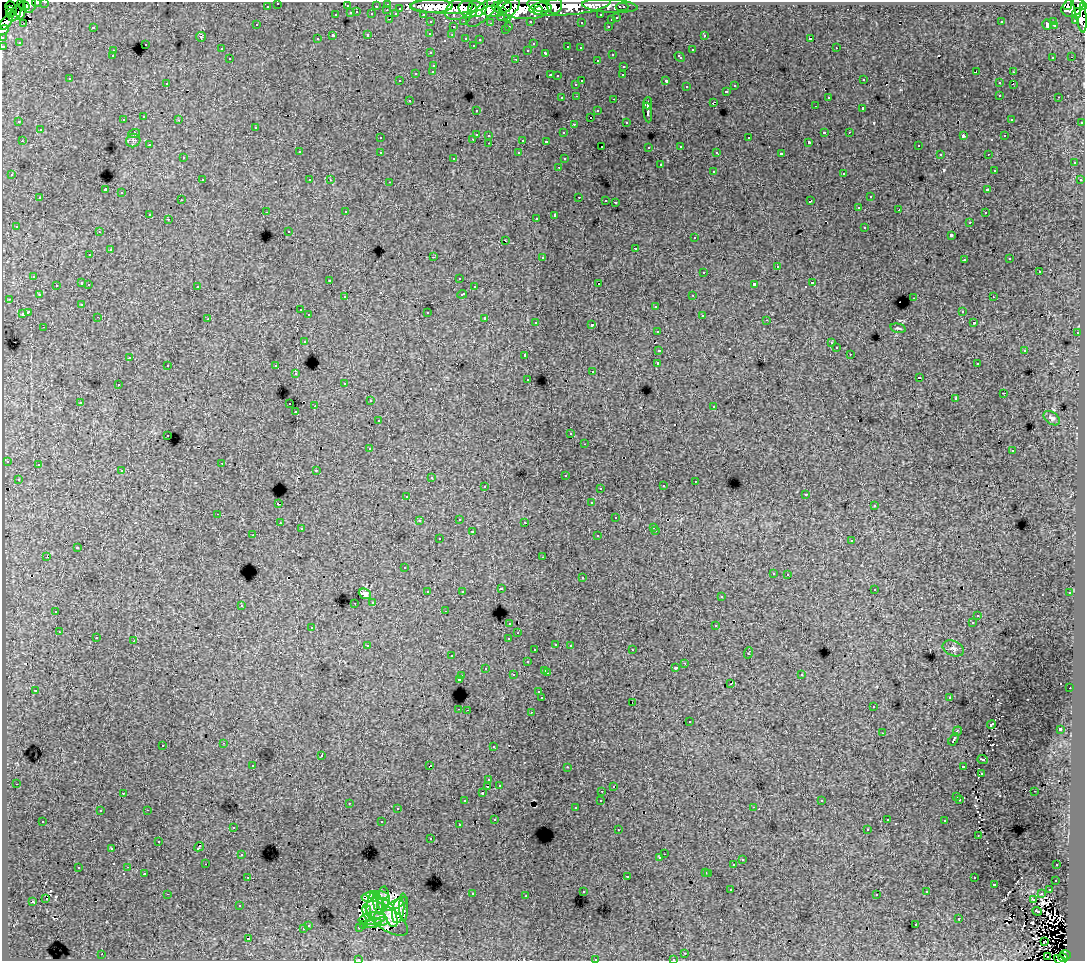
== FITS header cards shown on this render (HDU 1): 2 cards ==
NAXIS1  =                 1083
NAXIS2  =                  959

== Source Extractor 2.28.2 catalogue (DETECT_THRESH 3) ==
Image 1083 x 959 px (HDU 1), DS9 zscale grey, 1 PNG px = 1 image px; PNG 1087 x 963 px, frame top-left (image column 1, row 959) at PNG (2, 2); each listed source drawn as its Kron ellipse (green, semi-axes under 4 px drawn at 4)
Background 161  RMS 1.3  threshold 3.95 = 3 sigma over >= 5 px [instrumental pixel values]
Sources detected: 577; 5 with non-positive FLUX_AUTO (blend fragments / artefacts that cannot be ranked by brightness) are neither listed nor drawn; of the other 572, the 500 brightest by FLUX_AUTO listed and drawn (72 fainter detections omitted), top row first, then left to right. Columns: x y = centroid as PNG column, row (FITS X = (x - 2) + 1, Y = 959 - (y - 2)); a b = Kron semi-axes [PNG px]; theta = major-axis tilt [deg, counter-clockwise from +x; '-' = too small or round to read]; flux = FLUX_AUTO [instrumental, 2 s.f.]
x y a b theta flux
45 2 3 2 - 3900
30 3 9 6 81 32000
36 3 4 2 - 6900
278 3 3 3 - 2500
388 4 3 3 - 6500
24 5 5 3 - 9400
554 5 8 7 - 75000
1068 5 5 4 - 64000
10 6 5 3 - 7700
267 6 3 3 - 2100
347 6 3 3 - 1100
376 6 3 2 - 1600
432 6 21 7 1 200000
447 6 37 7 0 240000
539 6 12 5 -13 110000
570 6 41 9 6 220000
610 6 28 7 -4 72000
1083 6 4 3 - 59000
478 7 11 9 52 190000
502 7 10 6 4 130000
622 7 6 3 0 4200
1072 7 12 8 30 54000
400 8 3 3 - 1000
459 8 15 10 35 140000
523 8 25 11 -3 330000
21 9 10 5 87 18000
468 9 9 8 - 160000
9 10 4 3 - 9100
387 10 3 2 - 320
508 10 14 7 44 120000
1080 10 23 5 -81 210000
492 11 10 6 -3 110000
503 11 3 3 - 37000
538 11 5 3 - 79000
357 12 3 2 - 480
483 12 20 7 43 170000
10 13 4 3 - 19000
351 13 3 3 - 1100
1077 13 5 3 - 34000
15 14 8 5 58 39000
372 14 3 3 - 1300
396 14 4 3 - 1200
423 14 3 2 - 2600
336 15 3 3 - 660
601 15 3 3 - 2000
508 18 3 3 - 1300
617 18 3 3 - 800
390 19 3 2 - 510
611 20 3 3 - 490
1076 20 4 3 - 9100
464 21 3 2 - 540
530 21 3 3 - 1400
1054 21 3 3 - 2500
431 22 3 3 - 3000
581 22 3 3 - 190
1001 22 3 2 - 120
6 23 9 4 51 150000
24 23 3 2 - 210
490 23 3 2 - 120
1047 24 5 3 - 670
257 25 3 3 - 220
1054 25 3 2 - 100
509 26 3 2 - 410
608 26 3 2 - 560
93 27 3 3 - 850
453 27 3 3 - 510
3 30 6 4 27 28000
505 30 3 3 - 200
430 34 3 3 - 220
368 35 3 3 - 690
452 35 3 2 - 200
704 35 4 3 - 450
333 36 3 3 - 1900
2 37 3 2 - 3700
201 37 5 4 - 110
466 38 3 3 - 570
811 38 3 3 - 20000
317 39 3 3 - 330
480 40 3 3 - 270
19 42 3 3 - 120
145 44 3 3 - 570
533 44 3 2 - 150
473 45 3 3 - 180
3 46 3 3 - 6200
568 47 3 3 - 640
580 48 3 3 - 350
836 48 3 2 - 340
221 49 3 3 - 230
528 50 3 3 - 230
692 50 3 3 - 650
113 51 3 3 - 350
431 53 3 3 - 260
546 53 4 3 - 750
612 54 3 3 - 460
112 56 3 3 - 310
680 57 6 3 -43 600
1053 57 3 2 - 160
1071 57 2 2 - 120
230 59 3 3 - 430
516 59 3 2 - 860
597 60 3 2 - 190
434 65 3 3 - 510
624 66 3 3 - 460
433 71 3 3 - 430
976 71 3 2 - 130
1013 72 3 2 - 360
416 73 3 3 - 660
550 75 3 2 - 680
623 75 3 2 - 130
557 76 3 2 - 110
70 79 3 3 - 250
864 80 3 2 - 210
400 81 3 2 - 220
582 81 3 2 - 840
666 81 3 3 - 1300
167 83 3 2 - 300
999 83 3 3 - 420
576 84 3 3 - 370
1013 84 3 2 - 180
735 86 3 3 - 460
687 87 3 3 - 360
726 91 3 3 - 630
1000 95 3 3 - 420
577 96 3 2 - 330
828 97 3 3 - 220
1059 97 3 2 - 180
562 98 3 3 - 330
614 99 3 2 - 630
409 100 3 2 - 300
714 102 4 2 - 610
648 103 6 3 89 3000
815 106 3 2 - 190
863 108 3 3 - 1600
476 110 3 2 - 180
598 111 3 3 - 510
648 112 10 3 -83 3700
144 117 3 2 - 280
590 117 3 3 - 660
1011 119 3 2 - 170
123 120 3 3 - 470
179 120 3 2 - 350
19 122 3 3 - 210
626 122 3 3 - 260
1082 122 3 2 - 860
574 124 3 2 - 110
256 127 3 3 - 450
40 130 3 3 - 460
824 132 3 3 - 1200
849 132 3 2 - 190
563 133 3 3 - 280
134 134 6 3 20 110
476 134 3 3 - 1300
489 135 3 3 - 330
963 136 4 2 - 790
1005 136 3 3 - 210
380 138 3 3 - 230
749 138 3 3 - 590
473 139 3 2 - 410
133 140 7 6 - 250
523 140 3 3 - 1100
22 141 3 2 - 440
546 141 3 3 - 260
809 142 3 3 - 110
489 143 3 2 - 380
149 145 3 3 - 290
918 145 3 2 - 210
602 146 3 3 - 270
681 146 3 3 - 350
649 147 3 3 - 210
299 152 3 3 - 460
380 152 3 3 - 430
717 152 3 3 - 180
519 153 3 3 - 240
781 154 4 3 - 2900
940 154 3 3 - 190
988 154 3 2 - 220
183 158 3 3 - 260
454 158 3 3 - 310
564 159 3 3 - 250
1074 163 3 3 - 410
660 165 3 3 - 750
559 167 3 2 - 240
994 170 3 3 - 230
713 171 3 3 - 520
844 173 3 3 - 400
12 175 3 3 - 360
202 180 3 2 - 390
310 180 3 3 - 290
330 180 3 2 - 120
1080 180 3 3 - 200
390 182 3 2 - 530
105 190 4 3 - 11000
988 190 3 3 - 490
121 193 3 3 - 620
579 197 3 2 - 550
870 197 3 3 - 520
40 198 3 3 - 500
181 200 3 2 - 360
606 200 3 2 - 260
810 201 4 3 - 960
615 202 3 3 - 860
859 207 3 2 - 340
899 210 2 2 - 170
266 212 3 2 - 270
346 212 3 2 - 180
985 213 3 2 - 240
150 214 3 3 - 1600
555 215 4 3 - 2600
536 218 3 2 - 180
168 219 3 2 - 260
970 222 3 2 - 230
16 226 3 3 - 210
865 227 3 3 - 560
289 231 3 3 - 150
99 232 3 2 - 190
951 235 3 3 - 1900
695 238 3 3 - 300
506 241 3 2 - 250
636 248 3 3 - 650
110 250 3 3 - 640
90 255 3 3 - 350
433 257 3 2 - 980
542 257 3 3 - 440
1010 259 3 3 - 260
964 260 3 3 - 260
777 267 3 3 - 1100
704 272 3 3 - 630
1039 272 3 3 - 810
34 276 3 3 - 360
459 278 3 2 - 170
330 280 3 2 - 180
82 283 3 3 - 990
812 283 3 3 - 760
89 284 3 2 - 350
599 284 3 3 - 1800
754 284 4 3 - 2700
56 285 3 3 - 260
197 286 3 3 - 490
474 287 3 3 - 340
462 294 5 3 - 790
39 295 3 3 - 190
693 295 3 2 - 280
345 297 3 3 - 190
993 297 3 2 - 400
914 298 3 2 - 520
9 299 3 3 - 140
82 304 3 3 - 240
656 306 3 3 - 600
300 310 3 3 - 350
962 311 3 2 - 240
28 312 4 3 - 1800
427 312 3 3 - 820
22 314 4 3 - 950
309 315 3 3 - 410
702 315 3 2 - 220
98 317 3 2 - 270
485 318 3 3 - 830
208 319 3 3 - 110
767 320 3 2 - 140
536 322 3 3 - 300
974 323 3 3 - 230
592 325 3 3 - 1700
44 327 3 2 - 210
898 328 8 4 -12 150
658 331 3 3 - 330
1077 333 3 2 - 360
304 341 3 3 - 480
831 343 3 2 - 140
836 348 3 3 - 330
659 350 4 3 - 1100
1025 350 3 3 - 670
850 354 3 2 - 110
525 355 3 3 - 500
129 357 3 3 - 140
658 363 3 3 - 3400
977 364 3 3 - 200
168 365 3 3 - 470
276 366 3 3 - 430
592 372 3 2 - 780
296 374 3 3 - 310
919 378 4 2 - 1200
528 379 3 3 - 310
345 383 3 3 - 230
118 385 3 3 - 420
1003 393 3 2 - 170
955 399 3 3 - 180
370 401 3 2 - 270
80 402 3 3 - 350
290 404 3 2 - 480
315 406 2 2 - 760
714 406 3 3 - 280
296 412 3 3 - 200
1052 418 9 6 -37 240
378 420 3 3 - 210
571 434 3 3 - 220
168 435 3 2 - 250
585 444 3 2 - 220
370 449 3 2 - 230
1012 451 3 3 - 210
7 461 3 3 - 330
222 463 3 2 - 300
38 465 3 3 - 410
316 470 3 2 - 420
122 471 3 3 - 430
565 475 3 3 - 290
431 478 3 3 - 280
18 479 3 3 - 290
695 481 3 2 - 290
485 486 3 2 - 450
663 486 3 3 - 330
600 488 3 2 - 180
806 494 3 3 - 120
407 496 3 3 - 200
591 503 3 3 - 300
278 504 3 3 - 1400
874 506 3 3 - 200
218 514 3 2 - 320
616 518 3 3 - 460
459 519 3 2 - 380
419 521 3 3 - 280
525 522 3 2 - 170
280 523 3 2 - 330
654 527 3 3 - 240
301 529 3 3 - 220
656 531 3 2 - 340
472 532 3 3 - 880
253 535 3 2 - 180
598 536 3 3 - 410
439 539 3 3 - 390
852 541 3 3 - 470
77 548 3 3 - 1400
47 557 3 2 - 920
543 557 3 2 - 190
404 568 3 3 - 190
773 573 3 3 - 220
788 574 3 2 - 330
582 578 3 3 - 480
501 589 3 3 - 300
874 589 3 2 - 250
462 591 3 3 - 300
428 592 3 3 - 520
1070 593 3 3 - 380
365 594 6 5 - 350
721 597 3 3 - 270
373 602 3 3 - 280
355 603 3 2 - 290
241 605 3 3 - 460
56 611 3 3 - 330
445 611 3 2 - 200
978 615 3 2 - 110
510 623 3 3 - 310
972 623 3 3 - 180
716 626 3 3 - 1600
312 627 3 3 - 360
59 632 3 2 - 220
518 633 2 2 - 150
96 638 3 2 - 340
509 638 3 3 - 680
134 641 3 3 - 900
556 644 3 3 - 300
570 645 3 3 - 330
368 646 4 3 - 340
953 648 11 7 -22 340
535 650 3 3 - 300
632 650 3 2 - 320
748 653 6 3 70 820
452 656 3 3 - 210
527 662 3 3 - 530
685 663 3 2 - 380
485 668 3 3 - 370
675 668 3 3 - 290
545 670 3 3 - 550
547 673 3 2 - 630
801 674 3 3 - 410
513 675 3 3 - 440
462 676 3 3 - 380
459 679 3 3 - 800
731 684 3 2 - 270
1070 688 2 2 - 280
35 690 3 3 - 140
539 692 3 3 - 260
949 697 3 3 - 240
542 698 3 3 - 2500
632 702 2 2 - 130
873 707 3 2 - 280
459 709 3 2 - 460
467 710 2 2 - 350
531 712 3 2 - 480
689 722 3 3 - 450
991 724 4 2 - 120
1060 729 3 3 - 2900
957 731 5 3 - 1200
882 733 3 2 - 100
954 739 7 3 59 1300
224 743 3 2 - 380
163 745 3 3 - 350
493 746 3 2 - 140
321 756 3 3 - 790
983 760 5 2 - 110
253 765 3 2 - 250
430 766 4 3 - 1700
963 766 3 3 - 1000
567 767 3 2 - 190
981 773 3 2 - 120
489 780 3 3 - 310
16 784 3 2 - 310
499 785 3 3 - 230
488 786 3 2 - 790
613 786 3 3 - 200
602 791 3 2 - 270
1034 791 3 2 - 140
123 793 3 2 - 160
482 793 3 3 - 330
957 797 3 3 - 270
960 799 3 2 - 140
601 800 3 3 - 380
465 801 3 3 - 340
822 801 3 3 - 120
349 803 3 2 - 440
753 807 3 2 - 320
575 808 3 3 - 230
397 809 3 2 - 250
147 810 3 2 - 750
100 811 3 3 - 340
495 819 3 3 - 290
887 820 3 3 - 260
43 821 3 2 - 250
945 821 3 3 - 500
382 822 3 3 - 1100
459 825 3 3 - 130
233 827 3 3 - 370
867 829 3 2 - 210
618 830 3 2 - 180
978 835 3 2 - 110
431 839 3 3 - 260
159 841 3 3 - 290
199 847 5 2 - 150
112 848 3 3 - 140
242 854 3 2 - 300
664 854 2 2 - 250
660 858 3 3 - 280
742 860 3 3 - 390
206 864 2 2 - 190
734 865 3 3 - 1300
1057 865 3 2 - 260
128 867 3 2 - 210
78 868 3 3 - 600
706 872 3 3 - 420
144 873 3 3 - 460
709 873 3 3 - 590
627 876 3 3 - 810
248 877 3 2 - 370
974 878 3 3 - 390
1056 880 3 3 - 280
994 884 3 3 - 950
731 890 3 2 - 220
1049 890 3 2 - 330
583 891 3 3 - 350
927 892 3 3 - 260
1041 893 3 3 - 140
167 894 3 2 - 1100
472 894 3 3 - 560
377 895 11 4 -2 120
877 895 3 3 - 260
526 896 3 2 - 180
368 897 6 4 8 180
46 899 3 2 - 330
384 899 12 5 87 420
1034 900 4 3 - 200
33 902 3 3 - 140
378 904 11 4 -76 700
396 904 12 4 27 400
372 905 13 5 84 670
240 906 3 3 - 150
404 908 14 3 -89 260
398 911 13 6 81 140
1037 911 4 3 - 320
367 912 8 4 -77 550
390 913 14 6 -68 740
372 918 13 6 8 170
387 918 25 11 -36 630
959 919 3 3 - 640
381 921 7 3 19 330
373 923 9 4 16 250
308 925 3 3 - 480
364 925 3 2 - 260
916 925 3 2 - 320
359 927 3 3 - 280
303 929 3 3 - 480
248 939 3 3 - 1800
1045 942 4 2 - 130
685 953 3 2 - 350
102 954 3 2 - 510
1065 955 5 5 - 66000
1047 956 4 2 - 160
1063 958 5 3 - 36000
358 959 3 2 - 210
595 959 3 2 - 460
673 959 3 2 - 270
1060 960 6 3 -24 27000
At the frame edge (FLAGS 8, measured only in part): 12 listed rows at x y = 45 2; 30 3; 36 3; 278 3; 1083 6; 3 30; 2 37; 3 46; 358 959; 595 959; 673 959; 1060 960
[72 fainter detections neither listed nor drawn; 5 non-positive-flux detections neither listed nor drawn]